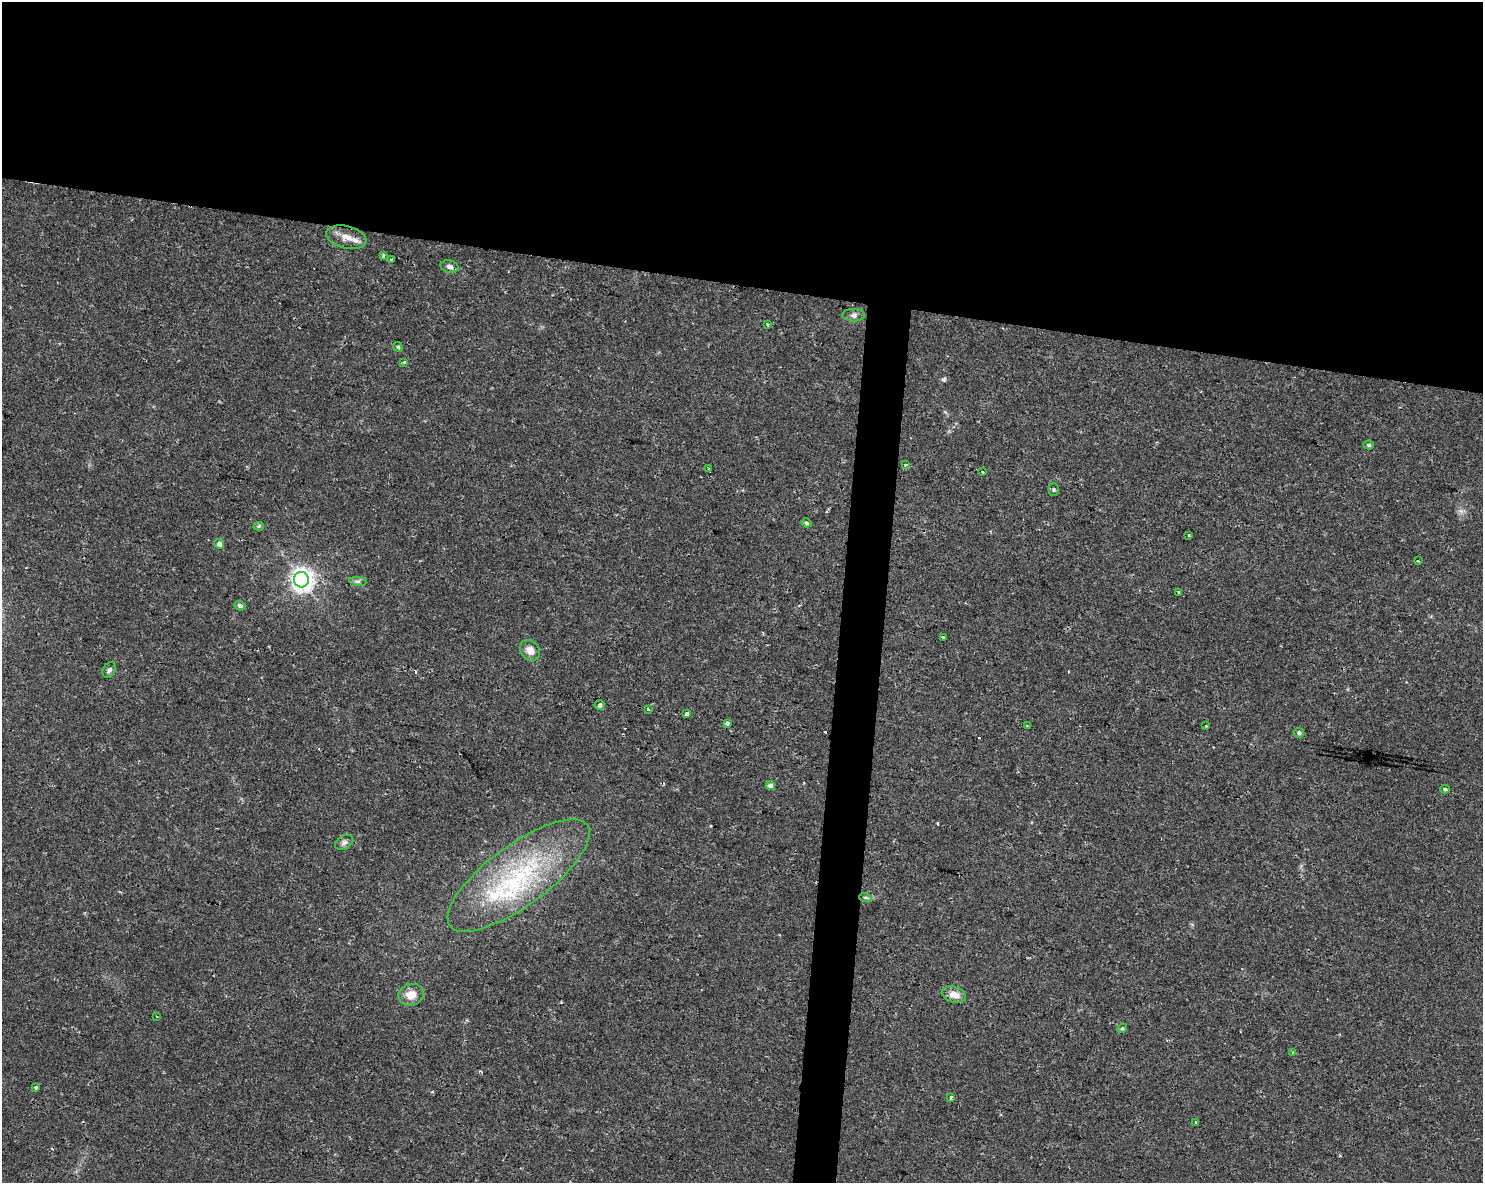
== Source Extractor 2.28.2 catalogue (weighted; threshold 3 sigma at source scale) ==
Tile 2 of 3 x 4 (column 2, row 1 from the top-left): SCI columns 1768-3248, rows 3543-4723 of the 4958 x 4735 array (HDU 1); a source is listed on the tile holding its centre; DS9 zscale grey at full resolution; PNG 1485 x 1185 px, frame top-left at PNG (2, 2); each listed source drawn as its Kron ellipse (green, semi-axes under 4 px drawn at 4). Shown black and unused: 26% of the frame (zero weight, under 2 of 3 exposures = <1% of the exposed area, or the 3 px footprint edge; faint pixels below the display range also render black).
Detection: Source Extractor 2.28.2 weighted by HDU 2 'WHT'; one run over the whole footprint, this tile lists its part. Background 0.0302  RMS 0.0033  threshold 0.0149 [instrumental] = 3 sigma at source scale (4.5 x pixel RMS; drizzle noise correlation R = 1.50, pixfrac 1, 0.0396/0.0396 arcsec/px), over >= 5 px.
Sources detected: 51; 4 cosmic-ray / hot-pixel residue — neither listed nor drawn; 2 inside a brighter listed object's ellipse — not listed separately; the other 45 listed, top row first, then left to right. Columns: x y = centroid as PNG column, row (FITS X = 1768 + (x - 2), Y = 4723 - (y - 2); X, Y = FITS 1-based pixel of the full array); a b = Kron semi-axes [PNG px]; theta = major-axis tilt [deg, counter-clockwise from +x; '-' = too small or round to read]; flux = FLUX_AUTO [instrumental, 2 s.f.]
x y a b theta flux
346 237 20 11 -13 4
383 255 4 3 - 0.82
392 260 3 3 - 1.3
450 266 9 6 -14 1.2
854 315 11 6 0 1.3
768 324 3 2 - 0.35
398 347 5 4 - 0.5
404 362 4 3 - 0.66
1369 445 5 4 - 0.62
905 464 3 3 - 0.66
709 469 3 2 - 0.34
983 471 3 3 - 1
1054 490 6 5 - 0.53
807 523 5 4 - 0.53
259 526 5 4 - 0.63
1189 535 3 3 - 0.65
219 544 5 4 - 2.1
1418 561 3 2 - 0.51
301 580 8 7 - 250
358 581 9 4 -8 0.75
1179 592 4 3 - 0.77
240 605 5 4 - 0.94
944 637 4 3 - 8.5
530 650 11 9 -49 2.8
109 670 8 6 59 0.88
600 705 5 5 - 0.94
648 710 3 3 - 4.2
686 714 4 3 - 12
727 723 4 3 - 1.2
1027 726 3 3 - 0.34
1206 726 3 3 - 0.32
1299 733 5 5 - 0.89
770 786 5 4 - 2.3
1445 789 4 3 - 0.55
344 842 10 6 31 1.1
519 875 85 30 36 46
865 897 6 4 -18 0.5
411 995 13 11 17 4.3
954 995 12 7 -16 3.3
156 1016 3 2 - 0.46
1122 1028 5 4 - 0.39
1293 1052 4 3 - 0.3
35 1087 3 3 - 1.1
951 1098 3 3 - 1.8
1196 1122 3 3 - 1